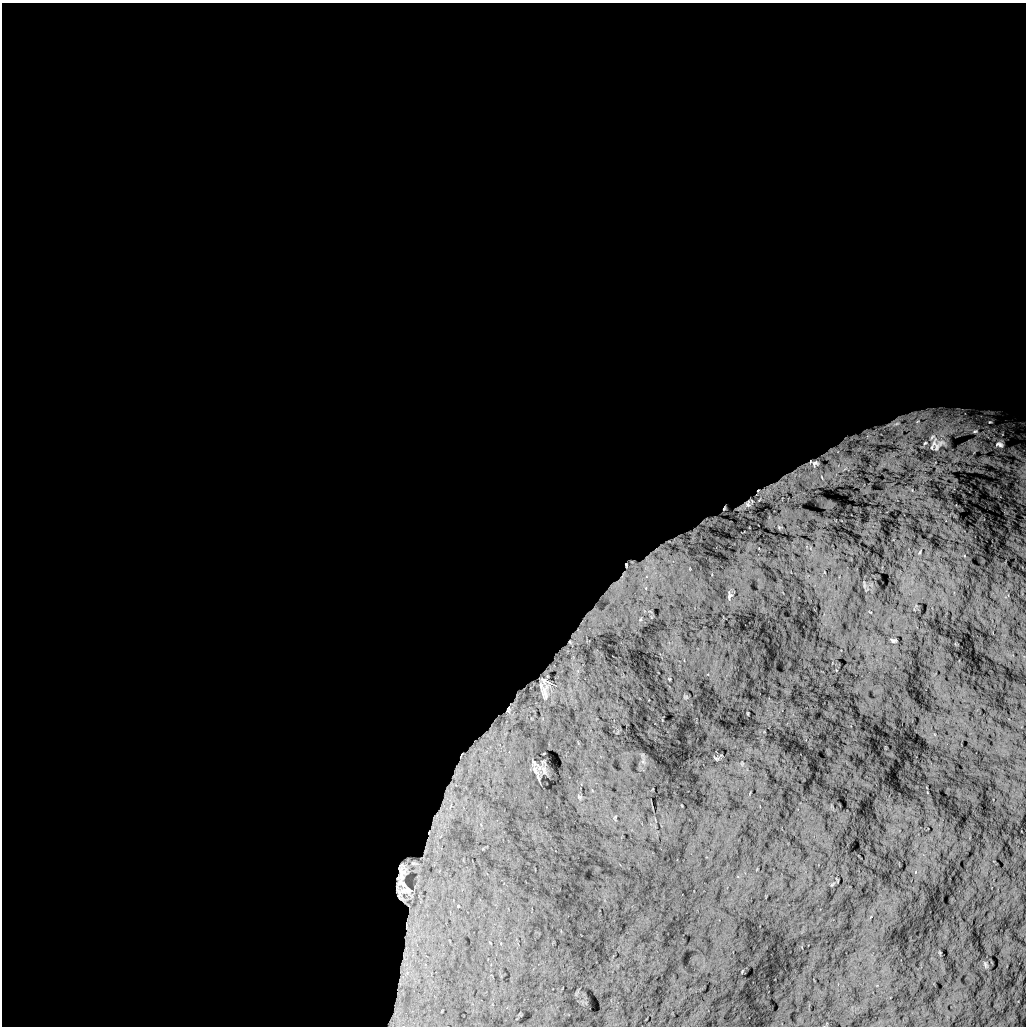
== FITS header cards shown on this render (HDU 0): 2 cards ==
NAXIS1  =                 1024 /
NAXIS2  =                 1024 /

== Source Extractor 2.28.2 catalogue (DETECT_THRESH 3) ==
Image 1024 x 1024 px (HDU 0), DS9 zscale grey, 1 PNG px = 1 image px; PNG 1028 x 1028 px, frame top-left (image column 1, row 1024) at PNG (2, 3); no overlay
Background 5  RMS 800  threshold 2400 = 3 sigma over >= 5 px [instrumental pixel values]
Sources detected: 23; all 23 listed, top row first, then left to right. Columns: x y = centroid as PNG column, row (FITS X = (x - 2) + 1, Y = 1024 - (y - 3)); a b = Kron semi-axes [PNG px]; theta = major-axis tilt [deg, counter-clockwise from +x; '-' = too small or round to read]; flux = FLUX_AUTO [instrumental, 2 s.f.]
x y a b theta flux
921 422 57 25 65 4.7e+06
990 422 9 6 -8 1.8e+05
896 423 47 37 -2 5.1e+06
975 431 13 10 16 6.1e+05
1002 434 6 4 -72 8.6e+04
868 435 14 11 -89 6.0e+05
936 443 40 37 -35 6.3e+06
924 444 18 8 52 5.5e+05
1000 444 15 13 0 6.4e+05
815 463 8 5 5 1.8e+05
758 491 5 4 - 6.5e+04
748 504 18 12 44 6.0e+05
724 508 4 3 - 7.7e+04
632 562 8 5 -29 9.4e+04
626 565 8 4 -82 8.4e+04
623 575 18 5 68 3.2e+05
730 596 9 4 63 1.0e+05
893 640 7 3 8 5.6e+04
570 642 6 3 -45 4.9e+04
543 694 20 8 86 3.9e+05
509 710 6 4 78 8.3e+04
445 807 45 13 69 2.6e+06
401 872 17 6 86 2.8e+05